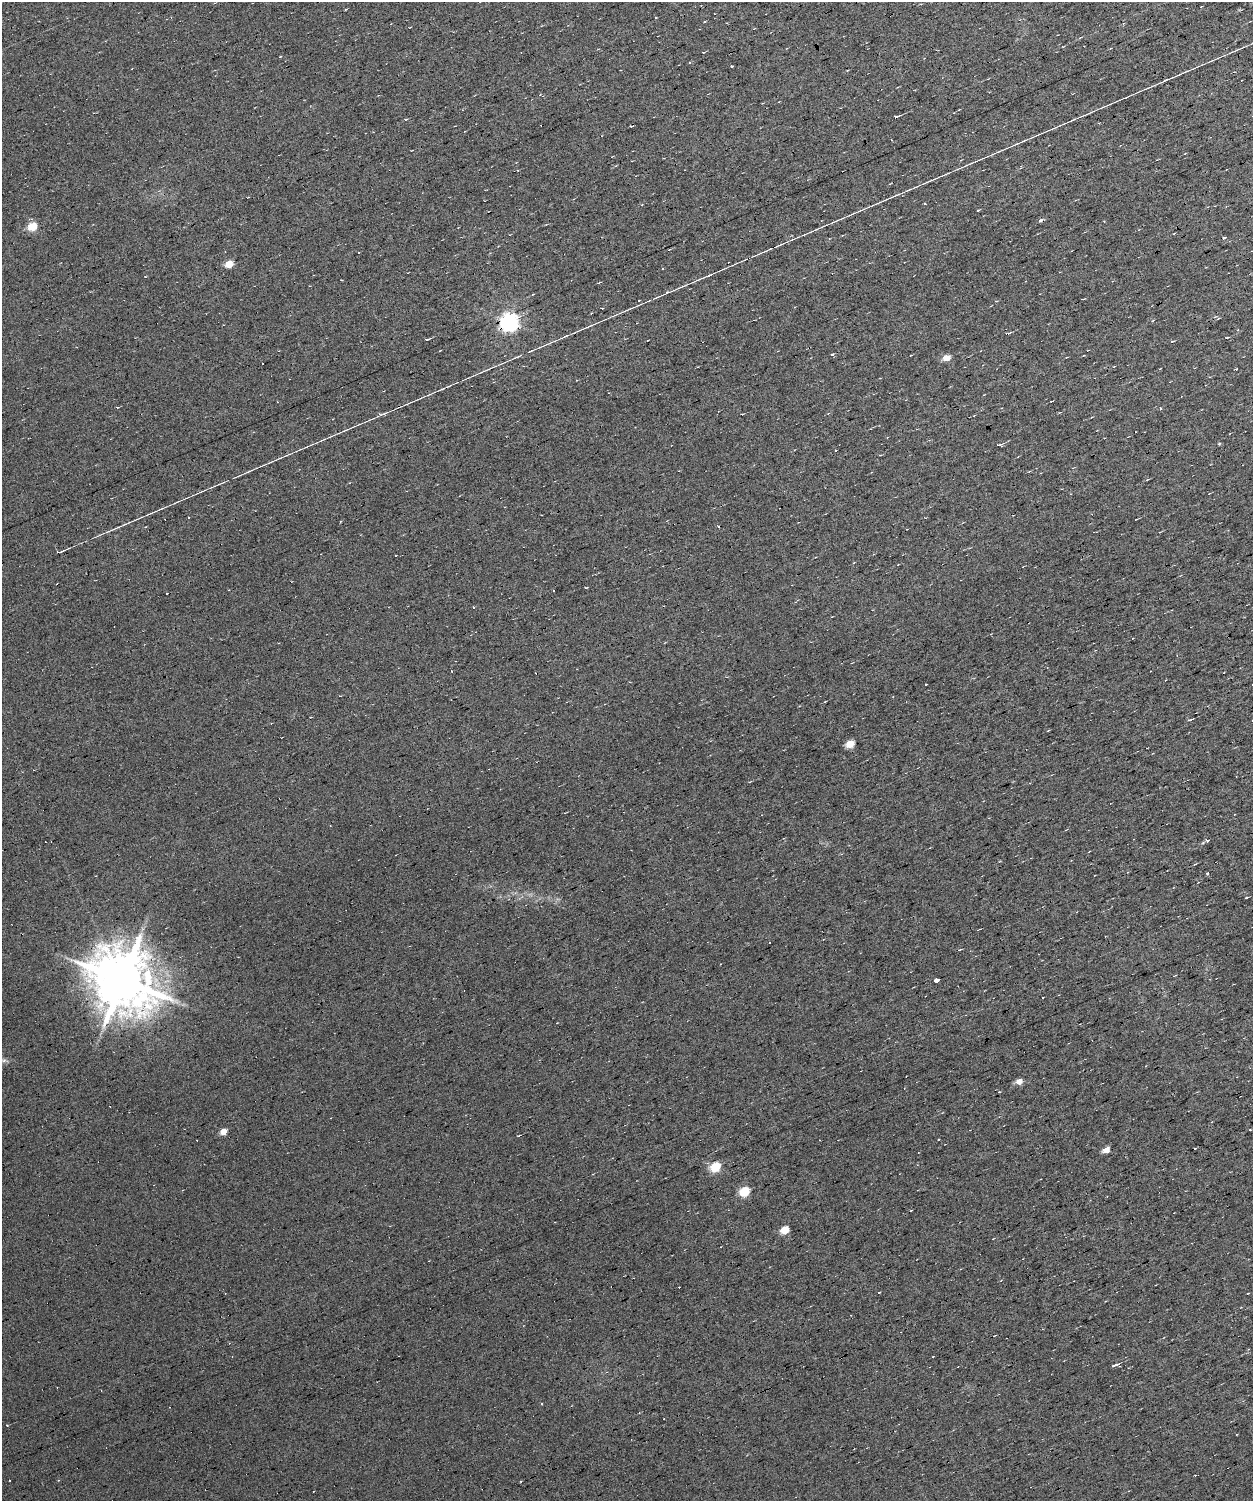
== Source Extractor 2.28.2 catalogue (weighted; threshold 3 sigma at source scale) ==
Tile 5 of 3 x 3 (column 2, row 2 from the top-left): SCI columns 1252-2502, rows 1587-3085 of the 3753 x 4701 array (HDU 1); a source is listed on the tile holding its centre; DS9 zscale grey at full resolution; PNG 1255 x 1503 px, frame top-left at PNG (2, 2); no overlay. Shown black and unused: <1% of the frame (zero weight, under 7 of 13 exposures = <1% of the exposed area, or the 3 px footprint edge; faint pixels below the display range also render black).
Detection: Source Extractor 2.28.2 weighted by HDU 2 'WHT'; one run over the whole footprint, this tile lists its part. Background 0.0151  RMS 0.0061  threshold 0.0249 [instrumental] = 3 sigma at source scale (4.09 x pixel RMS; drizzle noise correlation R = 1.36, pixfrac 0.8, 0.0396/0.0396 arcsec/px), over >= 5 px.
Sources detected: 90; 34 cosmic-ray / hot-pixel residue — not listed; the other 56 listed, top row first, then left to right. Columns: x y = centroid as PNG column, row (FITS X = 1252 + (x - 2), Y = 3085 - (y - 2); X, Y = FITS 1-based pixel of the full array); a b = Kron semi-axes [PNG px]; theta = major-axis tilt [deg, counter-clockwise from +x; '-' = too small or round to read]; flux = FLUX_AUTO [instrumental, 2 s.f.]
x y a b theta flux
345 9 3 2 - 0.54
655 17 3 3 - 0.96
896 117 6 3 18 2
977 210 3 3 - 0.79
1041 220 6 4 20 0.98
32 226 5 5 - 20
1223 238 3 3 - 4.3
229 264 5 5 - 11
663 269 3 3 - 1.7
667 292 7 3 13 0.8
509 322 7 7 - 220
1227 338 3 2 - 0.47
427 339 5 2 - 0.77
1172 341 5 2 - 0.59
832 354 3 3 - 2.2
516 357 11 3 20 1
946 358 6 5 - 6.3
1236 369 3 3 - 0.67
443 389 8 2 21 0.78
117 407 4 2 - 0.42
1161 409 3 3 - 0.94
380 414 7 4 17 0.97
742 414 3 2 - 0.37
1219 444 5 3 - 0.47
999 445 6 3 1 1.2
835 450 3 3 - 0.68
1147 480 4 3 - 0.5
189 518 3 3 - 1.2
473 607 3 3 - 0.38
451 671 3 2 - 0.32
926 685 3 3 - 2
1190 720 5 3 - 0.95
850 744 5 5 - 12
749 782 4 3 - 0.53
1208 840 3 3 - 3.6
1195 864 4 3 - 0.41
1208 874 3 3 - 5.1
770 943 2 2 - 0.43
959 950 3 3 - 0.5
122 980 17 15 -49 3600
937 980 3 3 - 46
4 1060 8 4 0 1.6
1019 1081 5 5 - 4.6
223 1132 5 4 - 6.9
518 1136 3 2 - 0.43
939 1139 3 2 - 0.42
1106 1150 5 4 - 6.5
715 1167 5 5 - 33
744 1191 5 5 - 30
785 1230 5 5 - 14
933 1357 3 2 - 0.61
1113 1366 4 3 - 4.2
541 1403 3 2 - 0.89
664 1419 2 2 - 0.64
10 1480 2 2 - 0.41
521 1481 3 2 - 0.53
Overlapping masked pixels (flux is a lower limit): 1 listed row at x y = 509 322
Unlisted compact peaks at least as high as the median listed source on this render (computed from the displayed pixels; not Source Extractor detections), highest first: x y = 879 1292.